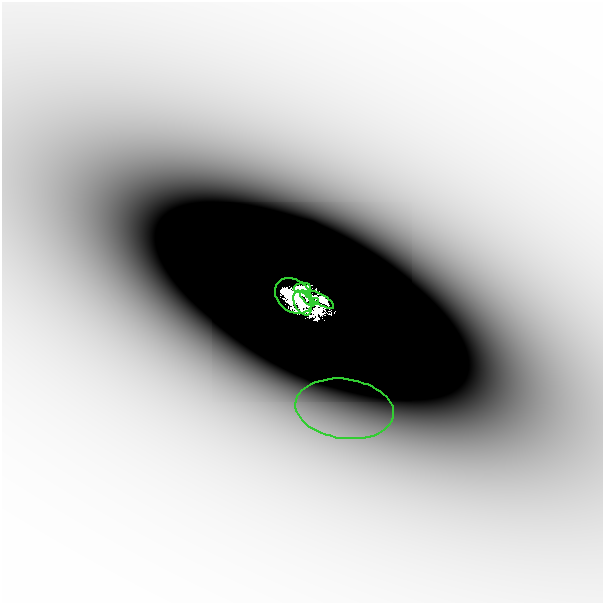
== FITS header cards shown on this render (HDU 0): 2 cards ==
NAXIS1  =                  601
NAXIS2  =                  601

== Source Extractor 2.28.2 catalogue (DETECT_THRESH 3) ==
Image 601 x 601 px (HDU 0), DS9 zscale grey, 1 PNG px = 1 image px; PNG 605 x 605 px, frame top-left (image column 1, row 601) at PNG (2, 2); each listed source drawn as its Kron ellipse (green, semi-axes under 4 px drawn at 4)
Background -8.16e-05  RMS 2.2e-05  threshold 6.68e-05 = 3 sigma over >= 5 px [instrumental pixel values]
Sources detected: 9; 2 with non-positive FLUX_AUTO (blend fragments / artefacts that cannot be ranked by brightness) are neither listed nor drawn; the other 7 listed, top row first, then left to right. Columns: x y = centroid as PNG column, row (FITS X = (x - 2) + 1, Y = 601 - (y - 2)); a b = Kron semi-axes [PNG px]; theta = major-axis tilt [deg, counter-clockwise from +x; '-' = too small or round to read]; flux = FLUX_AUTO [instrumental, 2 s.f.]
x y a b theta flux
302 288 8 5 7 1.5
294 296 20 15 -39 4.2
307 298 10 4 -49 0.35
321 300 15 5 -30 0.36
315 302 4 3 - 0.24
302 303 13 8 -63 3.2
344 409 49 30 -8 0.19
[2 non-positive-flux detections neither listed nor drawn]